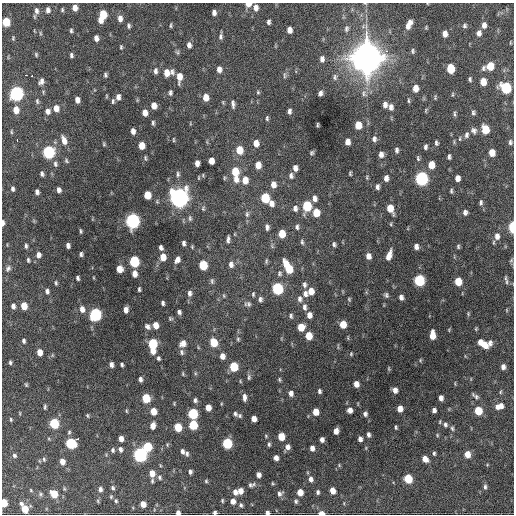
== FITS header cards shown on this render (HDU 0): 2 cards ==
NAXIS1  =                  512 / Axis length
NAXIS2  =                  512 / Axis length

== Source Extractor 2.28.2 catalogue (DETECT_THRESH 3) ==
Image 512 x 512 px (HDU 0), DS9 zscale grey, 1 PNG px = 1 image px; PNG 516 x 516 px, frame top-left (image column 1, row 512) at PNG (2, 3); no overlay
Background 1040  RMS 34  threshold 103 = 3 sigma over >= 5 px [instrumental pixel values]
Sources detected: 352; all 352 listed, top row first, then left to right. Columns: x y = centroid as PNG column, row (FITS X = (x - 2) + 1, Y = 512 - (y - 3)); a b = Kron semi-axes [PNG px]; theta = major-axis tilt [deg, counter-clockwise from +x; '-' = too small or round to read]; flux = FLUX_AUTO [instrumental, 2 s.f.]
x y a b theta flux
365 3 5 3 - 1.9e+03
248 4 5 4 - 1.8e+04
75 8 6 4 -81 1.7e+04
256 8 8 6 -88 1.2e+04
48 10 7 5 88 8.4e+03
62 10 5 4 - 3.2e+03
36 11 9 6 -79 9.4e+03
214 13 5 4 - 8.9e+03
103 14 7 5 87 6.1e+04
120 18 7 5 -83 1.2e+04
100 20 6 4 -84 1.4e+04
6 22 6 5 - 6.3e+04
268 22 5 4 - 5.6e+03
409 24 10 5 64 1.8e+04
171 25 5 3 - 3.2e+03
484 25 7 5 88 1.2e+04
128 26 7 4 -76 4.4e+03
465 26 6 5 - 4.8e+03
426 27 5 4 - 2.3e+03
346 29 8 6 83 6.0e+03
289 30 6 5 - 1.4e+04
71 31 5 4 - 3.7e+03
40 33 6 4 -89 2.6e+03
479 33 7 5 83 1.1e+04
445 34 6 4 89 1.3e+04
221 36 9 4 85 5.8e+03
13 38 6 4 89 2.7e+03
96 38 5 4 - 1.2e+04
510 43 5 2 - 1.9e+03
189 45 7 5 -81 9.0e+03
121 47 5 3 - 2.8e+03
413 51 6 4 -89 4.0e+03
177 52 7 5 -72 3.8e+03
36 54 6 4 -75 3.2e+03
71 55 5 4 - 4.8e+03
367 58 12 12 - 4.1e+06
322 59 7 5 90 9.5e+03
490 66 6 5 - 5.0e+04
483 68 7 5 67 5.6e+03
219 69 7 5 -85 1.2e+04
451 69 7 5 -88 6.5e+04
155 71 8 5 90 7.2e+03
172 72 8 6 -85 7.5e+03
166 73 7 6 - 2.1e+04
26 75 3 2 - 2.5e+03
32 75 3 3 - 1.4e+04
105 75 6 4 -75 4.1e+03
285 75 10 4 86 4.6e+03
179 77 10 5 88 2.3e+04
335 77 9 6 -82 6.2e+03
470 79 5 3 - 3.8e+03
41 81 8 6 63 9.1e+03
483 82 6 5 - 3.0e+04
415 88 6 5 - 1.9e+04
506 88 7 6 - 1.8e+05
43 92 6 3 74 2.5e+03
258 92 5 4 - 2.9e+03
16 93 7 6 - 5.2e+05
170 93 6 4 89 5.1e+03
320 93 5 4 - 6.7e+03
364 93 10 7 -70 9.7e+03
106 96 5 3 - 2.2e+03
118 97 6 5 - 9.0e+03
206 97 7 5 -81 2.4e+04
435 98 6 3 -90 2.4e+03
77 100 5 4 - 1.3e+04
37 101 7 5 -80 4.4e+03
113 101 7 4 -85 3.9e+03
408 101 6 3 -89 3.1e+03
223 102 6 3 -58 2.4e+03
233 104 9 4 -84 6.9e+03
154 105 6 5 - 1.8e+04
385 105 6 5 - 9.6e+03
391 107 8 6 -80 9.5e+03
56 108 7 5 -82 1.8e+04
16 110 7 5 -81 2.3e+04
48 111 7 6 - 1.1e+04
289 111 5 3 - 6.3e+03
145 113 6 5 - 1.8e+04
473 113 6 5 - 4.5e+03
455 114 8 3 -86 3.8e+03
267 118 5 3 - 3.9e+03
153 123 6 3 -84 4.0e+03
317 125 4 2 - 2.5e+03
358 125 6 5 - 3.4e+04
485 129 7 5 -82 5.7e+04
474 130 8 7 - 8.0e+03
133 131 6 4 -80 1.0e+04
11 132 6 3 -82 2.5e+03
466 135 8 5 81 6.4e+03
374 139 8 6 79 7.4e+03
460 139 6 3 82 2.3e+03
17 140 3 2 - 3.9e+03
64 140 10 6 -73 1.8e+04
173 140 6 3 -90 2.4e+03
347 142 6 5 - 1.3e+04
510 142 6 5 - 4.7e+03
256 143 6 5 - 1.9e+04
436 143 5 4 - 4.5e+03
104 144 5 4 - 2.8e+03
142 145 6 5 - 2.8e+04
425 147 5 3 - 5.3e+03
239 150 7 6 - 3.9e+04
396 150 6 4 -89 5.6e+03
48 152 7 6 - 2.9e+05
312 153 4 3 - 3.4e+03
492 153 6 5 - 2.6e+04
381 154 6 5 - 1.1e+04
449 157 5 3 - 5.3e+03
145 158 6 4 -80 3.1e+03
418 158 7 4 -82 3.7e+03
66 161 6 4 -66 3.6e+03
211 161 6 5 - 2.0e+04
197 163 6 4 -90 1.2e+04
55 164 8 5 -75 5.7e+03
258 165 6 5 - 2.0e+04
431 165 6 5 - 3.2e+04
295 168 6 4 -86 1.1e+04
235 171 8 6 -80 4.9e+04
350 173 4 3 - 3.1e+03
42 174 5 4 - 5.1e+03
178 174 7 5 -89 5.1e+03
291 176 7 5 -82 6.9e+03
367 177 7 3 -83 3.0e+03
386 178 6 5 - 1.1e+04
421 178 7 6 - 4.4e+05
457 178 6 5 - 1.1e+04
236 179 9 6 -63 1.4e+04
245 180 7 6 - 2.4e+04
273 185 7 5 -82 1.4e+04
377 187 6 4 85 6.8e+03
13 189 5 3 - 5.2e+03
59 190 5 4 - 8.1e+03
451 191 6 3 89 3.7e+03
37 192 5 4 - 6.9e+03
147 195 6 5 - 3.7e+04
179 198 8 7 - 1.6e+06
265 198 7 6 - 8.0e+04
314 198 7 5 -83 1.0e+04
481 202 7 5 87 4.6e+03
271 203 7 5 -70 1.3e+04
307 206 7 6 - 1.1e+05
295 208 7 6 - 8.1e+03
390 208 8 5 -70 3.5e+04
203 209 6 5 - 3.5e+03
465 212 6 5 - 7.5e+03
316 213 7 6 - 3.4e+04
247 214 8 5 81 5.5e+03
190 218 9 5 -83 4.7e+03
133 221 7 6 - 6.0e+05
3 223 5 3 - 7.5e+03
267 227 6 4 -90 6.6e+03
297 227 7 4 87 5.0e+03
512 227 7 3 90 8.4e+04
81 231 5 3 - 3.2e+03
282 234 6 5 - 3.9e+04
497 236 9 7 89 1.3e+04
228 239 7 3 86 6.2e+03
302 242 7 4 -75 4.4e+03
184 243 5 3 - 5.6e+03
334 244 6 4 -76 4.9e+03
26 246 6 4 -89 4.2e+03
68 246 5 4 - 7.7e+03
416 246 5 4 - 1.0e+04
458 246 6 4 -89 3.4e+03
192 247 4 4 - 2.3e+03
161 248 5 4 - 6.8e+03
81 254 4 3 - 4.6e+03
38 255 6 5 - 1.1e+04
389 255 10 5 69 1.9e+04
368 256 6 5 - 1.4e+04
163 257 7 5 -84 2.7e+04
28 260 5 3 - 3.6e+03
177 260 7 5 66 1.3e+04
511 260 6 5 - 3.4e+03
134 261 7 6 - 1.6e+05
266 261 8 3 89 3.2e+03
231 264 7 5 -86 9.9e+03
203 265 7 5 -82 7.9e+04
288 267 12 5 -62 7.0e+04
8 268 8 6 59 6.4e+03
119 269 6 5 - 2.5e+04
280 273 7 6 - 4.9e+03
134 274 6 5 - 1.6e+04
78 278 5 3 - 4.9e+03
505 278 9 4 -88 5.1e+03
419 280 7 6 - 1.9e+05
212 281 8 5 -77 4.4e+03
458 281 6 5 - 4.8e+04
56 283 6 4 -81 3.5e+03
304 285 8 5 -88 6.2e+03
278 288 7 6 - 2.0e+05
139 289 4 3 - 3.7e+03
47 291 6 5 - 6.5e+03
311 291 7 6 - 2.2e+04
189 293 7 5 -90 8.3e+03
253 294 6 4 90 3.2e+03
305 294 8 6 -74 9.2e+03
386 295 7 5 -57 5.1e+03
224 296 5 3 - 2.3e+03
401 297 5 4 - 8.5e+03
260 299 6 5 - 6.5e+03
300 299 8 6 -84 8.2e+03
349 299 5 4 - 2.9e+03
163 303 4 3 - 5.0e+03
248 304 9 6 0 6.6e+03
13 306 6 4 -81 8.8e+03
24 306 6 5 - 3.3e+04
304 307 9 5 -87 9.1e+03
82 309 8 6 -79 1.4e+04
126 310 6 4 83 1.2e+04
507 310 5 3 - 2.2e+03
179 312 4 4 - 6.0e+03
96 314 7 6 - 3.0e+05
468 314 5 4 - 2.5e+03
309 315 7 6 - 1.4e+04
291 316 6 5 - 4.5e+03
170 318 6 5 - 3.5e+03
343 324 6 5 - 3.4e+04
156 325 6 5 - 2.1e+04
147 326 7 5 -45 7.7e+03
301 327 6 5 - 3.9e+04
432 335 8 5 90 2.6e+04
309 336 6 5 - 3.7e+04
238 339 5 5 - 3.3e+03
24 341 6 4 -78 5.0e+03
213 342 7 5 -75 5.5e+04
480 342 6 4 85 1.4e+04
183 343 8 7 - 1.6e+04
490 343 8 5 70 8.7e+03
153 344 8 5 -80 1.1e+05
484 345 7 5 -60 2.4e+04
198 347 6 3 -73 2.3e+03
152 351 7 4 -73 1.6e+04
40 352 6 4 -82 1.9e+04
182 352 8 5 -74 5.3e+03
351 354 5 4 - 2.3e+03
222 356 6 5 - 1.5e+04
158 358 5 4 - 4.4e+03
420 360 5 3 - 2.1e+03
10 362 5 4 - 4.1e+03
111 364 5 4 - 7.8e+03
122 365 4 3 - 3.9e+03
234 367 6 5 - 8.8e+04
503 367 6 5 - 9.2e+03
389 369 6 3 -90 2.2e+03
195 373 6 4 -72 3.0e+03
183 374 6 4 84 2.6e+03
249 377 8 5 89 4.7e+03
140 379 5 4 - 7.1e+03
279 380 5 4 - 3.2e+03
240 381 6 3 -72 2.2e+03
356 384 5 4 - 1.5e+04
26 385 6 4 -64 2.8e+03
395 390 5 5 - 1.2e+04
319 391 5 4 - 4.8e+03
500 392 6 3 89 2.5e+03
291 393 7 5 -81 1.0e+04
475 396 10 5 -37 6.1e+03
244 397 8 4 -87 9.7e+03
146 398 6 5 - 7.4e+04
441 398 5 4 - 1.0e+04
195 400 5 4 - 5.5e+03
499 406 9 5 17 1.7e+04
45 407 6 3 89 3.6e+03
208 407 5 4 - 1.9e+04
400 409 6 5 - 1.9e+04
350 410 5 5 - 1.1e+04
434 410 4 4 - 7.3e+03
126 411 5 3 - 2.4e+03
153 411 6 5 - 3.0e+04
478 411 6 5 - 5.4e+04
316 412 6 5 - 2.6e+04
193 413 6 6 - 1.4e+05
235 414 9 6 -42 7.4e+03
365 414 5 4 - 6.3e+03
87 415 6 4 -82 3.0e+03
11 419 4 3 - 2.5e+03
254 419 5 4 - 1.4e+04
440 422 6 3 82 2.4e+03
54 423 6 5 - 1.2e+05
193 425 6 5 - 8.8e+04
445 425 6 5 - 5.6e+03
153 426 6 5 - 1.7e+04
178 427 6 5 - 5.4e+04
396 427 4 3 - 3.3e+03
452 428 7 5 -73 4.2e+03
336 431 5 5 - 1.3e+04
69 432 7 5 74 4.0e+03
368 434 5 4 - 5.7e+03
437 435 5 4 - 2.4e+03
266 436 5 4 - 2.4e+03
281 436 6 5 - 3.9e+04
77 439 3 2 - 7.6e+03
121 439 5 4 - 1.4e+04
360 439 5 4 - 8.3e+03
322 440 5 4 - 8.0e+03
71 443 6 6 - 1.5e+05
227 443 6 5 - 1.5e+05
269 444 5 3 - 3.8e+03
148 447 6 6 - 8.4e+04
287 447 6 5 - 1.0e+04
312 448 5 4 - 9.9e+03
120 449 7 5 -72 7.4e+03
113 450 6 5 - 5.1e+03
182 451 5 4 - 7.0e+03
434 453 5 3 - 3.7e+03
187 454 6 5 - 5.1e+03
467 454 6 5 - 2.4e+04
140 455 7 6 - 5.7e+05
14 456 5 4 - 4.3e+03
276 458 5 4 - 1.1e+04
44 459 6 4 -71 3.6e+03
425 459 6 5 - 1.8e+04
62 461 6 5 - 1.7e+04
339 465 5 4 - 2.1e+03
190 472 5 4 - 5.5e+03
152 473 6 5 - 2.2e+04
259 475 5 4 - 1.0e+04
159 477 7 5 -52 4.7e+03
311 479 6 5 - 8.7e+03
408 479 6 5 - 7.7e+04
152 481 6 4 82 3.3e+03
206 481 5 4 - 3.0e+03
250 485 7 6 - 5.7e+03
485 487 7 4 -89 5.1e+03
113 488 5 4 - 3.9e+03
100 489 6 5 - 7.8e+03
31 490 5 4 - 2.3e+03
240 491 6 5 - 1.7e+04
332 491 5 4 - 2.0e+04
235 492 7 5 -72 1.1e+04
300 492 5 5 - 2.4e+04
318 492 5 4 - 4.9e+03
41 494 6 5 - 4.1e+03
54 494 6 5 - 4.5e+04
280 494 7 6 - 7.2e+03
111 497 5 4 - 2.5e+03
98 501 6 3 -72 2.5e+03
116 501 5 4 - 3.2e+03
222 501 5 4 - 3.3e+03
233 501 6 6 - 1.3e+04
296 501 5 5 - 4.2e+03
4 503 6 4 -81 4.5e+04
21 503 6 5 - 4.8e+03
143 504 5 5 - 1.8e+04
241 505 6 5 - 5.2e+03
25 509 6 5 - 3.8e+04
267 512 4 4 - 6.5e+03
178 513 4 4 - 9.3e+03
215 513 4 3 - 4.8e+03
321 513 5 3 - 1.6e+04
At the frame edge (FLAGS 8, measured only in part): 10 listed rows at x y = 365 3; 248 4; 6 22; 3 223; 512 227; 4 503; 267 512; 178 513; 215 513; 321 513